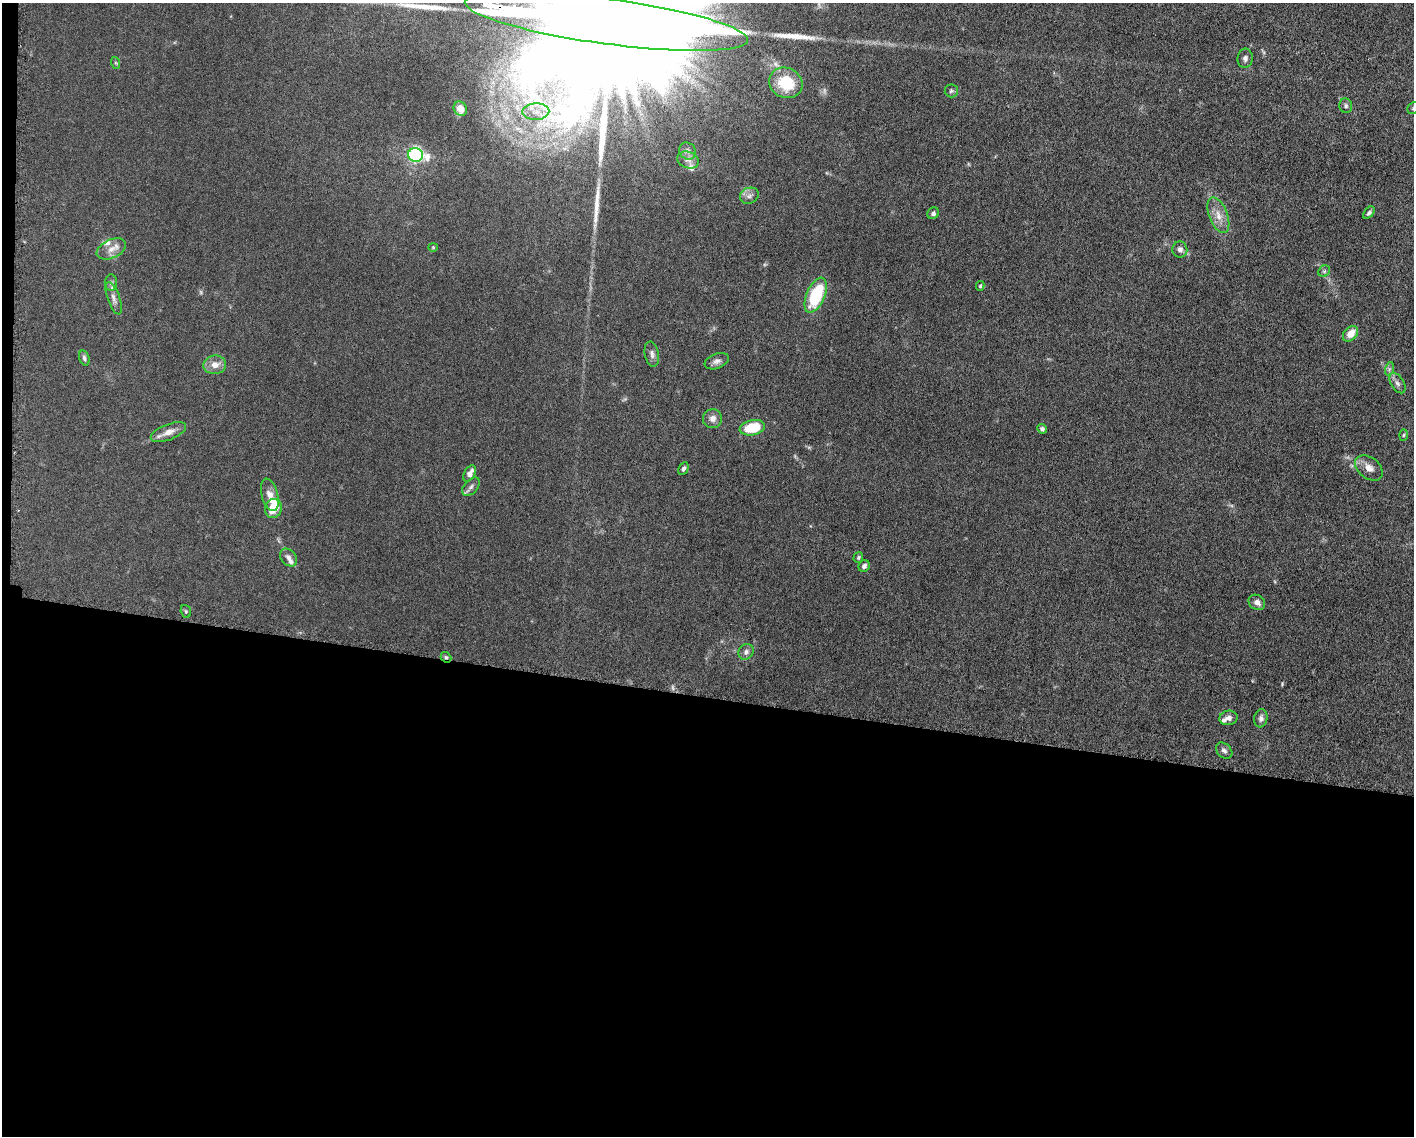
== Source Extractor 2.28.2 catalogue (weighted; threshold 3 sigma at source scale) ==
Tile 10 of 3 x 4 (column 1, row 4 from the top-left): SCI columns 223-1634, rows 7-1140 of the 4582 x 4551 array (HDU 1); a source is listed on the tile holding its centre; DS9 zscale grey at full resolution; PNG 1416 x 1138 px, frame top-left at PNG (2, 3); each listed source drawn as its Kron ellipse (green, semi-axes under 4 px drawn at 4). Shown black and unused: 39% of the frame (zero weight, under 5 of 10 exposures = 2% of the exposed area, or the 3 px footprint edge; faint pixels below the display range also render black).
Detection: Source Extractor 2.28.2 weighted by HDU 2 'WHT'; one run over the whole footprint, this tile lists its part. Background 0.0225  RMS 0.0022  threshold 0.00881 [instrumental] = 3 sigma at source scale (4.09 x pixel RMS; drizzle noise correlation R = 1.36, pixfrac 0.8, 0.05/0.05 arcsec/px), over >= 5 px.
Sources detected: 62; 1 too faint to see at this stretch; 3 long thin detections or spike segments (spike, bleed or trail) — neither listed nor drawn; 6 inside a brighter listed object's ellipse — not listed separately; the other 52 listed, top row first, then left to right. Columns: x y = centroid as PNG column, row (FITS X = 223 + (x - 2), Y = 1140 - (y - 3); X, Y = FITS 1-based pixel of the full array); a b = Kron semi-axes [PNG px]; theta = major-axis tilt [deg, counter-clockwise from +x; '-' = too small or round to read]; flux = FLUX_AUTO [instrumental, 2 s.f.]
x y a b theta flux
606 21 143 22 -8 49000
1245 58 9 7 84 0.75
116 63 6 4 -71 0.23
786 83 17 15 -25 6.4
951 91 6 6 - 0.4
1346 106 7 6 - 0.47
1413 108 6 5 - 0.33
460 109 7 6 - 1.9
536 112 13 8 2 1.8
688 151 9 8 - 0.76
416 155 7 7 - 51
688 160 11 8 -18 1
749 196 10 7 26 0.84
933 213 6 5 - 0.48
1369 213 7 4 48 0.5
1218 215 19 9 -68 2.2
433 247 4 4 - 0.17
111 249 15 9 25 1.8
1180 250 8 7 - 0.79
1324 271 6 5 - 0.32
111 283 8 6 -88 0.5
980 286 5 4 - 0.28
816 295 19 9 67 12
114 298 17 6 -71 1.1
1351 334 9 6 47 2.6
652 354 13 7 -79 0.82
84 358 8 5 -72 0.47
717 361 13 7 21 0.84
215 365 11 9 7 2
1389 369 7 4 72 0.37
1397 383 11 6 -57 0.75
712 419 9 9 - 1.1
752 428 13 7 11 7
1042 429 5 4 - 0.47
168 432 19 8 21 1.8
1404 435 6 4 88 0.24
1369 468 15 10 -39 1.7
683 469 7 4 63 0.42
470 473 9 5 61 1.2
471 487 11 6 47 0.69
270 495 16 8 -75 1.5
273 508 9 8 - 3.7
858 557 5 4 - 0.29
288 558 10 7 -47 0.83
864 566 6 5 - 0.6
1257 602 9 7 -35 1.1
186 611 6 5 - 0.28
746 652 8 7 - 0.71
446 657 5 4 - 0.35
1228 718 9 7 9 1
1261 718 9 6 81 0.69
1224 751 9 6 -42 0.66
Overlapping masked pixels (flux is a lower limit): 2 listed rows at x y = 606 21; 446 657
Isophote crosses this tile's border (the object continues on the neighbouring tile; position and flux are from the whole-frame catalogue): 2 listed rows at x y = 606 21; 1413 108